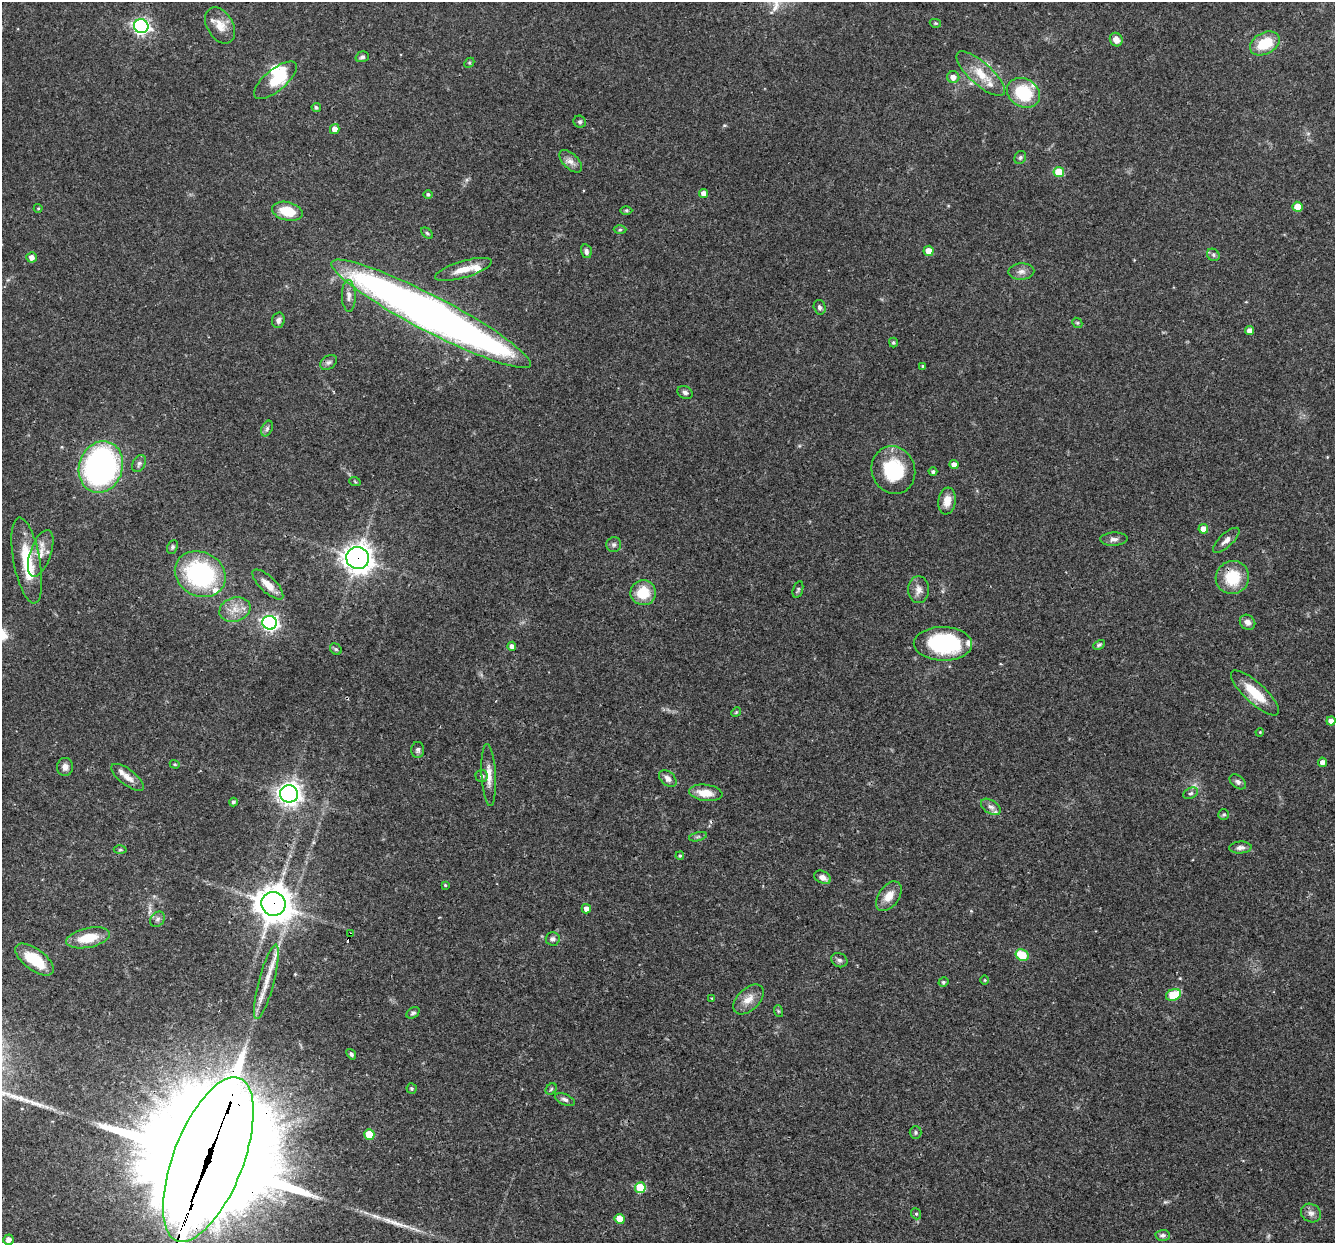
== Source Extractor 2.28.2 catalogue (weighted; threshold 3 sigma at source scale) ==
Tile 7 of 4 x 4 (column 3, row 2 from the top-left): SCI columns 2665-3997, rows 2737-3977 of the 5329 x 5346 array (HDU 1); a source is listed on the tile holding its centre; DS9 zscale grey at full resolution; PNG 1337 x 1245 px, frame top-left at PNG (2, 2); each listed source drawn as its Kron ellipse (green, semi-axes under 4 px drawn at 4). Shown black and unused: <1% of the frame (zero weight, under 3 of 4 exposures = <1% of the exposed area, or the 3 px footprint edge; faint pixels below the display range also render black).
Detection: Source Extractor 2.28.2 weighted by HDU 2 'WHT'; one run over the whole footprint, this tile lists its part. Background 0.0579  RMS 0.0033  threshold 0.0147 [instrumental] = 3 sigma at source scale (4.5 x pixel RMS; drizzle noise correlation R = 1.50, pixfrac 1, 0.05/0.05 arcsec/px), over >= 5 px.
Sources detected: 141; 1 too faint to see at this stretch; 1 inside a brighter object's white glare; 2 cosmic-ray / hot-pixel residue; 2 long thin detections or spike segments (spike, bleed or trail) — neither listed nor drawn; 9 inside a brighter listed object's ellipse — not listed separately; the other 126 listed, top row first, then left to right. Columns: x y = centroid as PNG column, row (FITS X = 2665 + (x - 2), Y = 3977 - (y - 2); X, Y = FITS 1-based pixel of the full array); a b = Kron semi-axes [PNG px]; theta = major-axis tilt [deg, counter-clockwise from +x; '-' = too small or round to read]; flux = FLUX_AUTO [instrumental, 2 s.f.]
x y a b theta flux
935 23 6 4 -11 0.38
220 25 19 13 -60 4.6
141 26 7 7 - 95
1116 40 7 6 - 2.3
1265 43 16 10 28 10
362 57 7 5 16 0.76
469 63 5 4 - 0.42
981 74 31 11 -42 7.2
953 77 6 6 - 2.2
275 80 26 10 39 13
1023 93 17 14 -30 15
316 107 4 4 - 0.71
580 122 6 5 - 0.66
335 129 5 5 - 2.3
1020 158 7 5 59 0.67
571 161 14 7 -44 2
1059 172 5 5 - 9.3
704 193 4 4 - 2.4
428 194 4 4 - 0.65
1297 207 5 5 - 5
38 208 4 4 - 0.33
626 210 6 4 0 0.44
287 211 15 9 -14 8.5
620 230 6 4 2 0.45
427 233 7 4 -45 0.51
586 251 7 5 -75 1.1
929 251 5 5 - 3.4
1213 255 7 5 -48 0.74
31 257 5 5 - 1.9
463 269 29 8 16 5
1021 271 13 8 3 1.8
349 296 16 7 -88 2
820 307 7 6 - 0.94
431 314 112 18 -27 290
278 320 8 6 76 1.2
1077 323 5 4 - 0.46
1249 331 4 4 - 2.1
893 342 5 4 - 0.48
328 362 9 6 37 0.99
923 366 4 3 - 0.37
685 392 8 6 -25 1.1
267 429 8 5 64 0.83
139 463 9 6 63 0.97
954 464 4 4 - 1.7
101 467 26 21 72 99
893 470 24 21 -69 18
933 472 4 4 - 0.74
355 482 6 3 -20 0.32
947 501 13 8 82 3.6
1203 529 5 5 - 2.5
1114 539 13 6 3 1.4
1226 540 17 6 43 1.9
614 545 7 7 - 0.98
172 547 7 5 65 0.59
41 553 24 10 70 4.5
358 558 11 11 - 320
27 561 43 13 -80 13
200 574 26 22 -28 44
1232 577 17 16 - 12
268 584 20 8 -44 3.8
798 589 9 5 74 0.59
919 590 13 10 -90 2.4
643 593 13 12 - 9
235 610 16 12 17 4.3
1247 622 8 7 - 1.6
270 623 7 7 - 110
943 644 29 17 -1 33
1099 645 6 4 28 0.62
512 646 4 4 - 1.6
336 649 6 5 - 0.52
1255 693 31 10 -43 9.5
736 712 5 4 - 0.37
1331 721 4 4 - 2
1260 732 4 3 - 0.29
418 750 8 6 89 0.89
1322 762 4 4 - 1.5
175 764 5 4 - 0.4
65 767 9 8 - 1.7
489 775 31 7 -87 3.8
482 776 6 6 - 1
128 777 20 8 -37 2.9
668 778 10 6 -43 1.7
1238 782 9 6 -38 1.1
706 793 17 8 -7 5
1191 793 8 5 26 0.76
289 794 9 8 - 230
233 802 4 4 - 0.72
991 807 11 6 -33 1.4
1224 814 5 5 - 0.52
698 837 9 4 14 0.57
1240 848 11 6 3 1.5
120 850 6 4 1 0.47
680 856 4 3 - 0.44
822 877 9 6 -26 1.7
445 885 4 4 - 0.36
889 896 16 10 53 4.2
273 904 12 12 - 640
586 909 4 4 - 1.7
157 919 8 6 53 1
351 934 3 3 - 1.1
88 938 22 9 12 8.1
553 939 7 6 - 1.1
1022 955 7 5 -32 8.1
35 960 22 10 -37 11
839 960 8 7 - 0.96
985 980 5 3 - 0.3
266 982 38 7 75 6.2
943 982 5 4 - 0.53
1173 995 7 5 25 12
712 998 4 3 - 0.28
748 999 18 11 44 3.8
778 1011 6 4 -71 0.43
413 1013 7 5 35 0.78
351 1054 6 4 -52 0.68
412 1088 5 5 - 0.59
551 1089 6 5 - 0.53
565 1099 11 5 -23 1
916 1132 6 6 - 0.58
369 1134 5 5 - 8.2
208 1159 87 35 69 18000
640 1188 5 5 - 11
1311 1213 10 9 - 1.7
916 1214 6 5 - 0.56
620 1219 5 5 - 3.9
1163 1235 7 5 2 0.84
8 1240 5 5 - 1.8
Overlapping masked pixels (flux is a lower limit): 7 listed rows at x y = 431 314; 101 467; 358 558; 1232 577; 273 904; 351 934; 208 1159
Isophote crosses this tile's border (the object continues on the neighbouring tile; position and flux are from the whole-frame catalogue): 1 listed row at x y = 208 1159